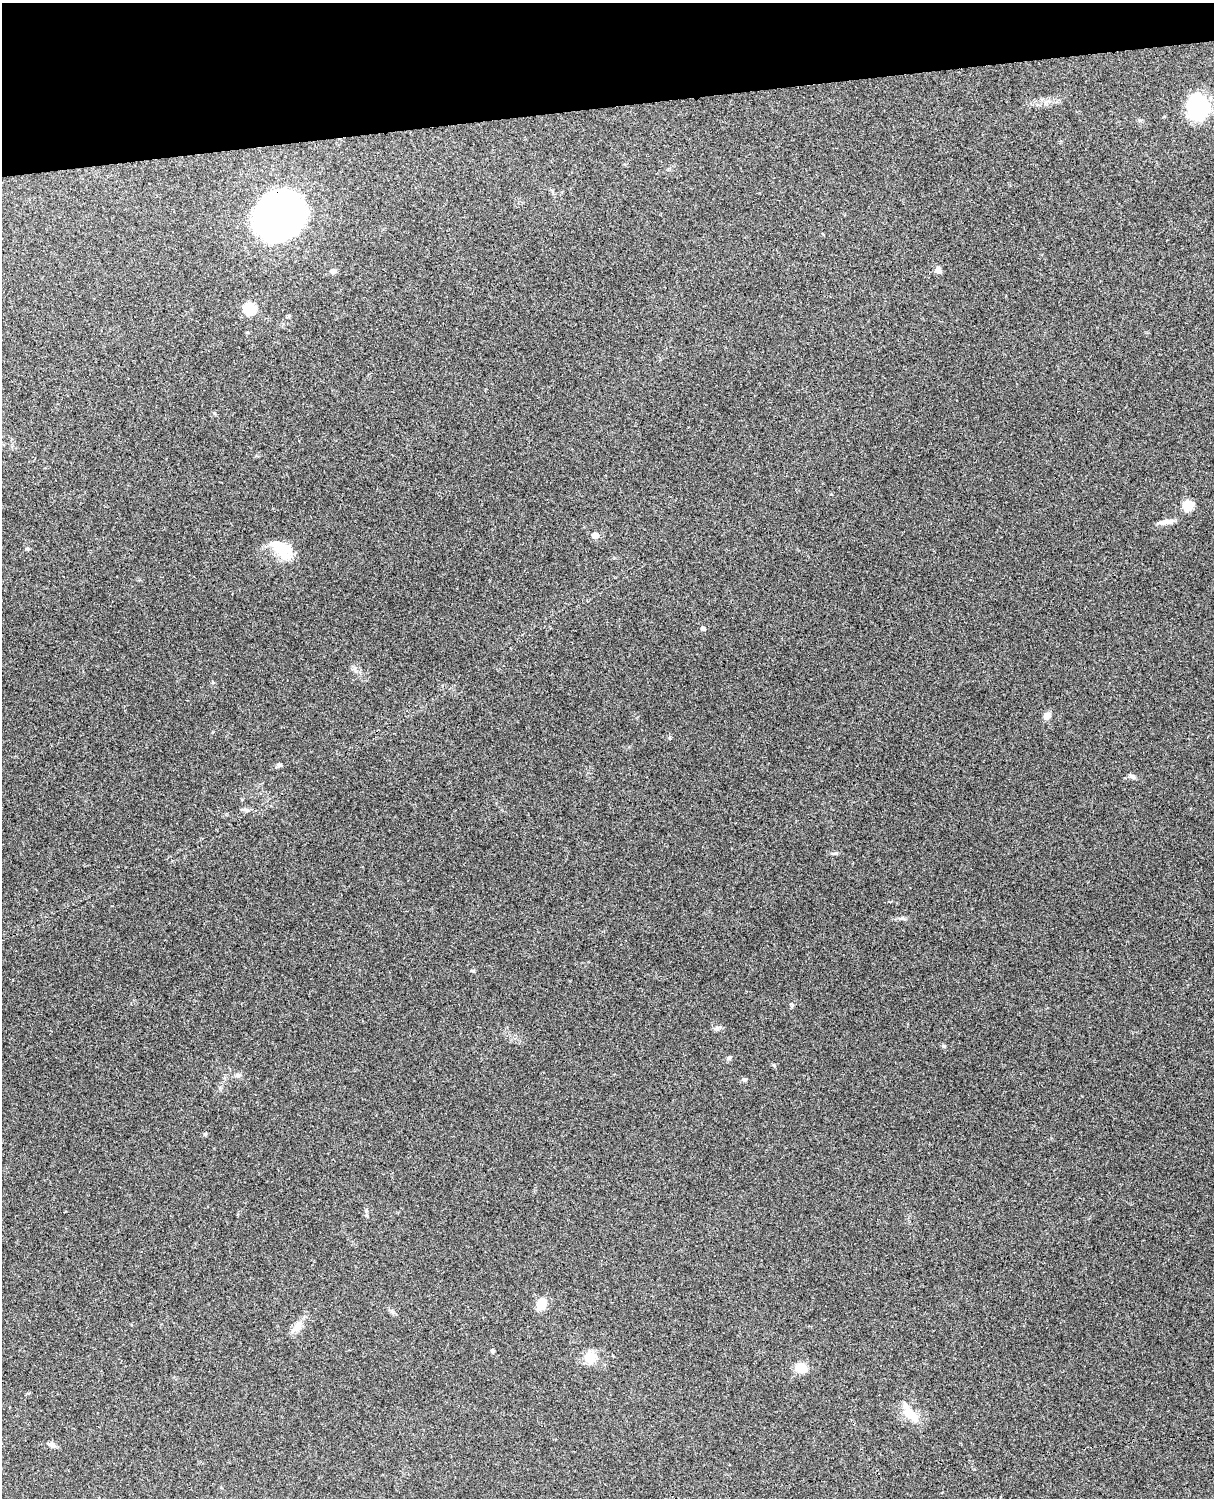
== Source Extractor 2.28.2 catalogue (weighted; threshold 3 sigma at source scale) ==
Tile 3 of 4 x 3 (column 3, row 1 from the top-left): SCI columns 2545-3756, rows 3157-4652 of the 5090 x 4929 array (HDU 1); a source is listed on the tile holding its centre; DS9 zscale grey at full resolution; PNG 1216 x 1500 px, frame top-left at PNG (2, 3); no overlay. Shown black and unused: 7% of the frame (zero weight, under 3 of 4 exposures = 6% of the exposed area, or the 3 px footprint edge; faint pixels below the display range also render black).
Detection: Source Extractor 2.28.2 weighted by HDU 2 'WHT'; one run over the whole footprint, this tile lists its part. Background 0.29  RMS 0.0093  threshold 0.0419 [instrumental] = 3 sigma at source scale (4.5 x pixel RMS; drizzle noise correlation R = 1.50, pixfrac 1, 0.05/0.05 arcsec/px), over >= 5 px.
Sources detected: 33; all 33 listed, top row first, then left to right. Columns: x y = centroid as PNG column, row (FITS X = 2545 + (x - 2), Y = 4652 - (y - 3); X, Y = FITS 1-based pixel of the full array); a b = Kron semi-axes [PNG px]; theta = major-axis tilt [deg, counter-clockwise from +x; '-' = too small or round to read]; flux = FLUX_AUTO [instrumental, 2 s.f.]
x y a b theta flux
1198 107 28 22 -77 67
279 216 39 34 61 360
938 270 8 6 -78 4.5
333 271 7 6 - 3
250 309 6 6 - 75
1188 505 6 5 - 55
1167 522 18 6 11 6.1
595 535 5 5 - 9
27 548 6 4 1 1.2
282 549 32 17 -37 25
703 628 5 4 - 2.4
213 682 5 3 - 0.87
1047 715 9 7 35 4.9
279 765 6 6 - 1.9
1132 776 9 6 -24 2.5
246 810 10 5 -18 2.6
902 918 9 5 -10 2.2
473 970 6 4 18 1.1
717 1028 6 6 - 2.2
944 1046 6 5 - 1.2
729 1058 7 5 16 1.8
238 1075 8 6 0 2.3
744 1079 7 5 0 1.8
205 1134 5 5 - 1.3
366 1215 6 4 -71 1.2
541 1304 12 9 62 14
392 1311 8 5 -45 2.1
298 1326 21 10 55 8.8
492 1351 4 4 - 1.9
590 1357 16 16 - 14
801 1368 13 12 - 13
910 1413 29 12 -48 18
51 1444 13 6 -20 3.3
Overlapping masked pixels (flux is a lower limit): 1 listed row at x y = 279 216
Unlisted compact peaks at least as high as the median listed source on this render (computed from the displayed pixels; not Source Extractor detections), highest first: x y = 836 853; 774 1065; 214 413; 669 738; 356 671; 1140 120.